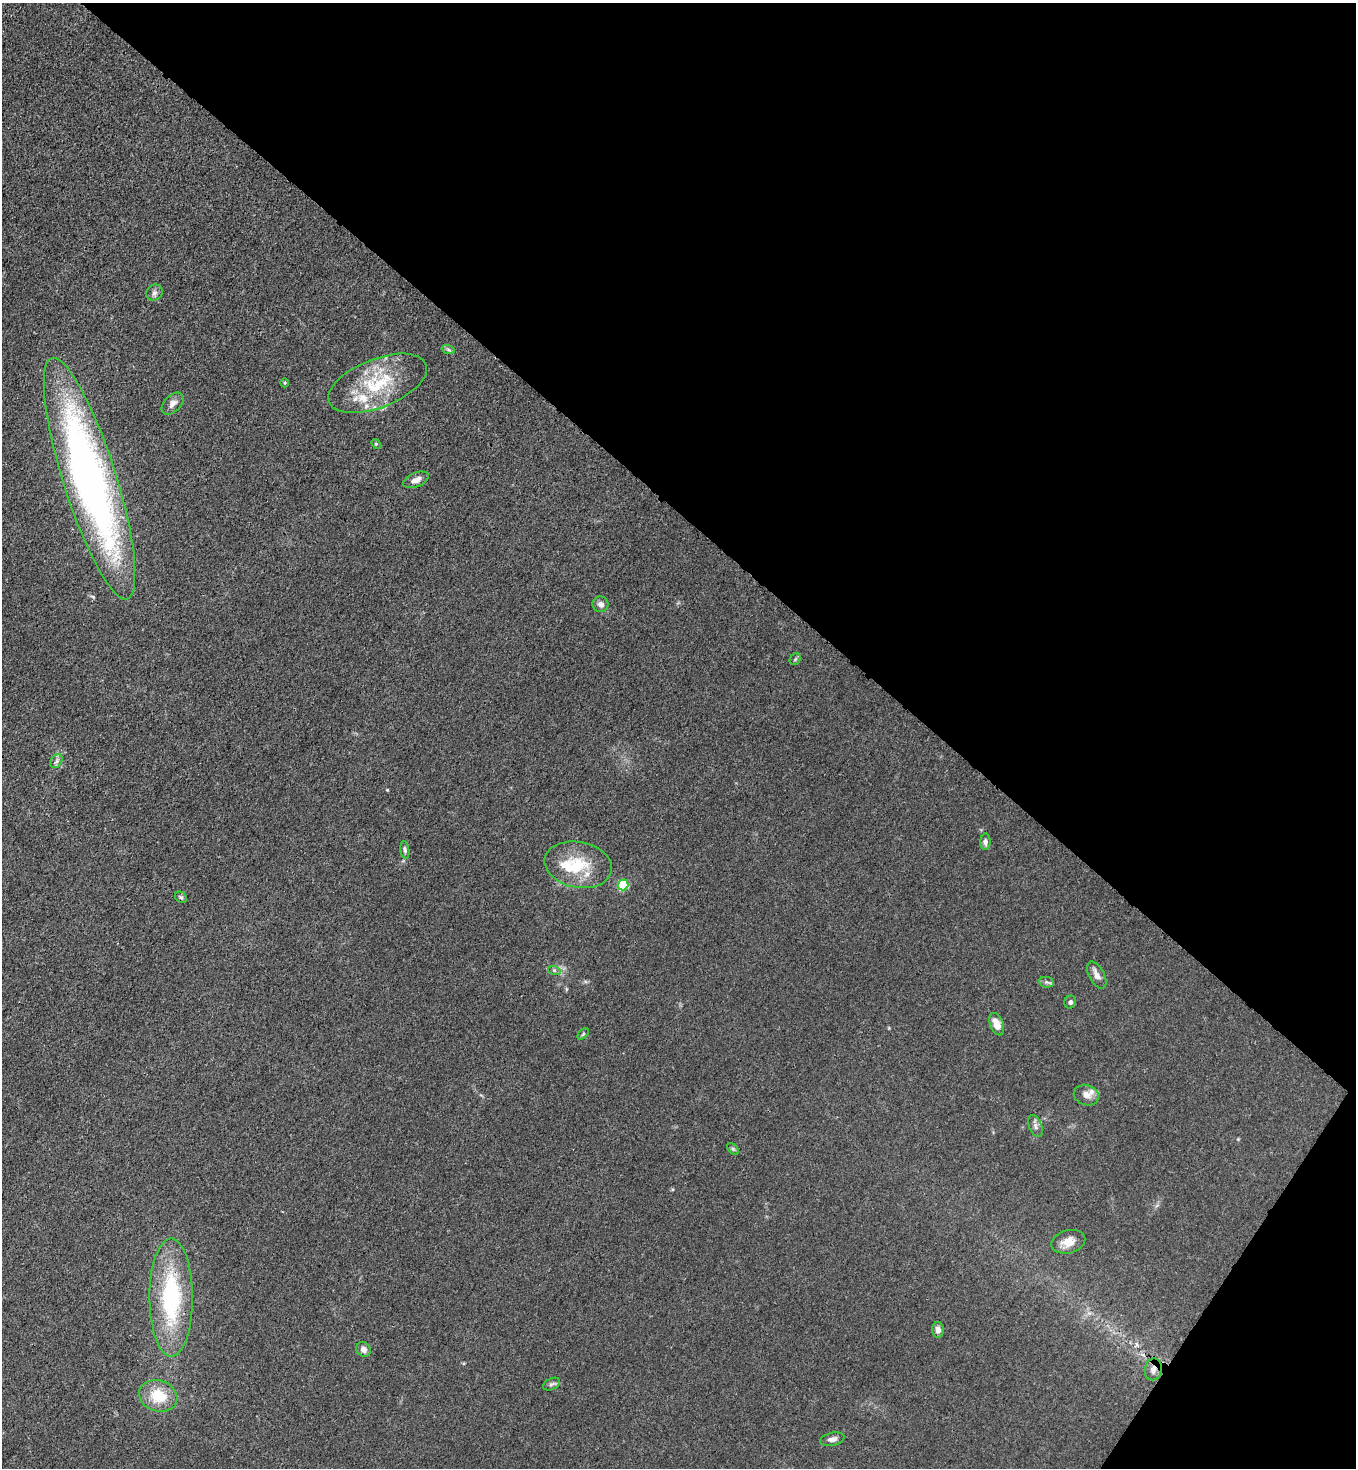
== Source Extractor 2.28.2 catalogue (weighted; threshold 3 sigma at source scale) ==
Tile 8 of 4 x 4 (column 4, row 2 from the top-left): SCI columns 4286-5639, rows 2992-4457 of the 6004 x 5982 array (HDU 1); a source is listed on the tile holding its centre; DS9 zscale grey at full resolution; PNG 1358 x 1470 px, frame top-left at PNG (2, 3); each listed source drawn as its Kron ellipse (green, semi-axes under 4 px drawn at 4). Shown black and unused: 38% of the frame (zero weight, under 3 of 4 exposures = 7% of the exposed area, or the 3 px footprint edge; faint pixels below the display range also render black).
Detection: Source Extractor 2.28.2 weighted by HDU 2 'WHT'; one run over the whole footprint, this tile lists its part. Background 0.0206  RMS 0.0028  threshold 0.0127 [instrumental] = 3 sigma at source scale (4.5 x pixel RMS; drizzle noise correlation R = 1.50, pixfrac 1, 0.05/0.05 arcsec/px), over >= 5 px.
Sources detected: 40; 1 inside a brighter object's white glare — neither listed nor drawn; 6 inside a brighter listed object's ellipse — not listed separately; the other 33 listed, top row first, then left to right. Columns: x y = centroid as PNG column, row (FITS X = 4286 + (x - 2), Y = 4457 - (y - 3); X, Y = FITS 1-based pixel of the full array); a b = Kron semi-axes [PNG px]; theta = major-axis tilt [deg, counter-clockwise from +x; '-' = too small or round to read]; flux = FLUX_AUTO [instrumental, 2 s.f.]
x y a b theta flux
154 293 9 7 44 0.91
448 349 7 4 -20 0.44
285 383 4 3 - 0.25
378 383 52 24 22 18
173 404 13 8 45 1.6
376 444 5 4 - 0.31
89 478 126 26 -73 160
416 480 13 7 23 1.8
601 604 8 7 - 1.4
795 659 6 5 - 0.44
56 761 7 5 58 0.76
985 842 8 5 88 0.95
405 850 9 4 -82 0.62
578 865 34 23 -11 11
623 885 5 5 - 20
181 897 6 5 - 0.48
554 970 6 4 -18 0.45
1097 975 15 7 -61 1.7
1046 982 7 5 -11 0.64
1070 1002 6 6 - 0.65
997 1024 12 6 -68 3
583 1034 7 4 45 0.38
1086 1095 13 10 -15 2
1035 1126 11 6 -68 1
733 1149 7 4 -45 0.47
1068 1242 17 11 15 3.2
171 1298 59 21 -90 30
938 1330 8 6 -88 1.2
364 1349 8 7 - 1.5
1153 1369 11 8 79 1.3
551 1384 9 5 26 0.7
158 1396 19 15 -18 7.9
832 1439 12 6 12 1.3
Overlapping masked pixels (flux is a lower limit): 2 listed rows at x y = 89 478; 1153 1369